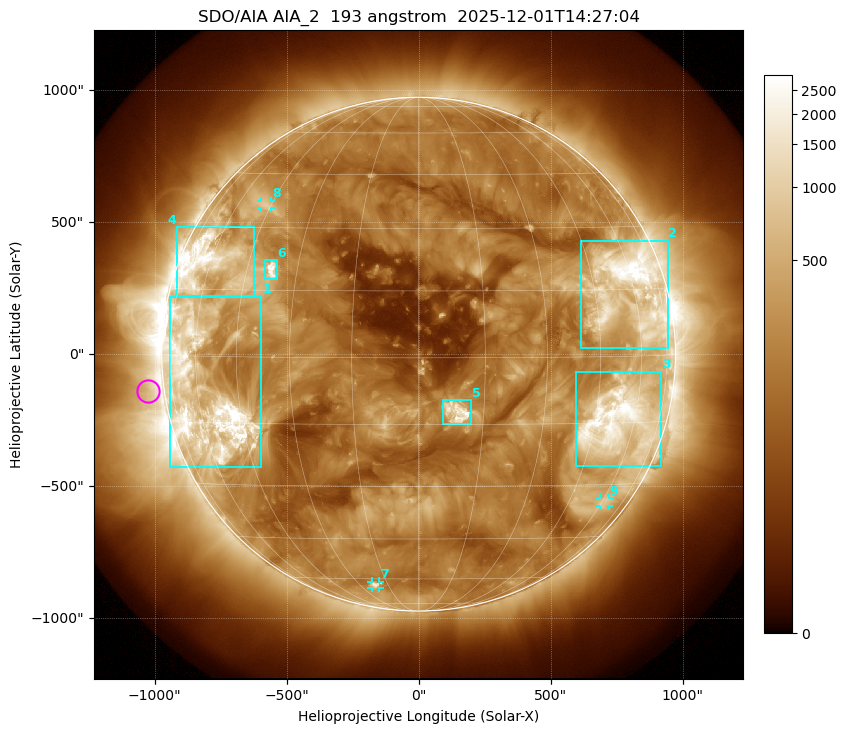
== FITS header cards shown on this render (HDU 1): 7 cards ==
TELESCOP= 'SDO/AIA '           / For AIA: SDO/AIA
INSTRUME= 'AIA_2   '           / For AIA: AIA_ATA1, AIA_ATA2, AIA_ATA3 or AIA_AT
WAVELNTH=                  193 / [angstrom] Wavelength
WAVEUNIT= 'angstrom'           / Wavelength unit: angstrom
DATE-OBS= '2025-12-01T14:27:04.843' / [ISO] Date when observation started; ISO 8
CTYPE1  = 'HPLN-TAN'           / CTYPE1: HPLN
CTYPE2  = 'HPLT-TAN'           / CTYPE2: HPLT

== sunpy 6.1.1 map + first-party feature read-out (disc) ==
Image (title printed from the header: SDO/AIA AIA_2  193 angstrom  2025-12-01T14:27:04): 1024 x 1024 px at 2.4 arcsec/px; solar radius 973 arcsec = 406 px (full disc in frame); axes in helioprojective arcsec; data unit not stated in the header (colour bar unlabelled)
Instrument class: DISC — disc imager (sunpy class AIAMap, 193 A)
Bright regions (active regions / flare kernels): reference = the median radial profile (limb darkening/brightening removed); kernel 9 px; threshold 5 sigma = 519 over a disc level ~189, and >= 1.15x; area >= 12 px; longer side >= 10 px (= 24 arcsec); searched inside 0.97 R_sun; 9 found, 9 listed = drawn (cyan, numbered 1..; 3 of them under ~33 arcsec drawn as corner ticks so the feature stays visible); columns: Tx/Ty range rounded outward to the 5 arcsec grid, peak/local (2 s.f.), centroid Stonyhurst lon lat
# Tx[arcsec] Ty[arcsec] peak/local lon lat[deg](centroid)
1 -945..-595 -430..220 22 -57 -9
2 615..945 20..430 19 +58 +14
3 595..920 -425..-65 15 +53 -15
4 -915..-625 220..480 11 -60 +21
5 90..200 -265..-175 14 +9 -12
6 -585..-535 285..355 14 -37 +20
7 -180..-145 -885..-860 5.9 -22 -63
8 -600..-560 555..580 3.8 -47 +36
9 685..720 -575..-545 3.6 +61 -35
Off-limb structures (1.02-1.3 R_sun): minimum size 162 px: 4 found; the strongest spans PA ~65..135 deg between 1.02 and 1.3 R_sun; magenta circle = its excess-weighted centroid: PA ~100 deg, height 1.06 R_sun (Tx ~-1025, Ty ~-140 arcsec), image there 2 x the reference